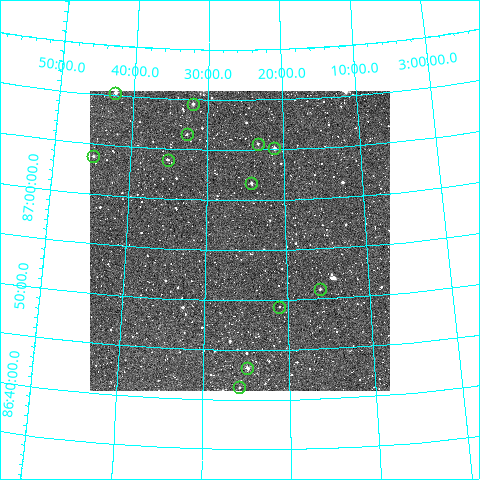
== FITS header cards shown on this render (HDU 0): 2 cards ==
NAXIS1  =                  300
NAXIS2  =                  300

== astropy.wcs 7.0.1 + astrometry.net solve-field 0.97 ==
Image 300 x 300 px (HDU 0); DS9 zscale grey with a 90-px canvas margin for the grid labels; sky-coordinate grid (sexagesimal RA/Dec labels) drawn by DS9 from the SOLVED WCS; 12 Tycho-2 reference stars matched to detected sources circled (green)
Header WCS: RA---TAN/DEC--TAN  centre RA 03:25:44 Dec +86:56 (51.43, +86.93 deg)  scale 6 arcsec/px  FOV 30.0' x 30.0'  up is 0 deg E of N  parity normal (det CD < 0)
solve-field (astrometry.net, Tycho-2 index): VERIFIED the header's WCS against the Tycho-2 star catalogue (verified at 2 index scales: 10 matches each, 0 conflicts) and refined it, rather than solving blind
Solved WCS: RA---TAN-SIP/DEC--TAN-SIP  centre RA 03:25:47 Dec +86:56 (51.45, +86.93 deg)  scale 6.02 arcsec/px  FOV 30.1' x 30.0'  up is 0 deg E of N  parity normal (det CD < 0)
The solver's refit moves the header's centre by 2 arcsec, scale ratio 1.003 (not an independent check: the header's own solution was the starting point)
Tycho-2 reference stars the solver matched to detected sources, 12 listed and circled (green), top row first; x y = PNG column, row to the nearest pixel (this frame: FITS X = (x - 90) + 1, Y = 300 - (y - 91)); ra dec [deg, ICRS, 3 dp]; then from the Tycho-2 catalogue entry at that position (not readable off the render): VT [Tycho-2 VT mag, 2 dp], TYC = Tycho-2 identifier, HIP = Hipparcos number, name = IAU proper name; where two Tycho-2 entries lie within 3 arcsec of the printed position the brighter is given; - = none
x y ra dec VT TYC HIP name
115 93 55.625 +87.172 11.02 4624-656-1 - -
193 104 53.002 +87.160 11.31 4624-942-1 - -
187 134 53.179 +87.109 12.44 4624-929-1 - -
258 144 50.840 +87.094 11.43 4624-663-1 - -
274 148 50.304 +87.086 10.31 4624-937-1 - -
93 156 56.208 +87.063 11.93 4624-908-1 - -
168 160 53.787 +87.065 12.32 4624-1054-1 - -
251 183 51.059 +87.028 11.74 4624-964-1 - -
320 289 48.992 +86.849 11.89 4624-566-1 - -
279 307 50.245 +86.821 12.48 4624-141-1 - -
247 368 51.209 +86.720 10.38 4624-581-1 - -
239 387 51.450 +86.688 12.48 4624-592-1 - -